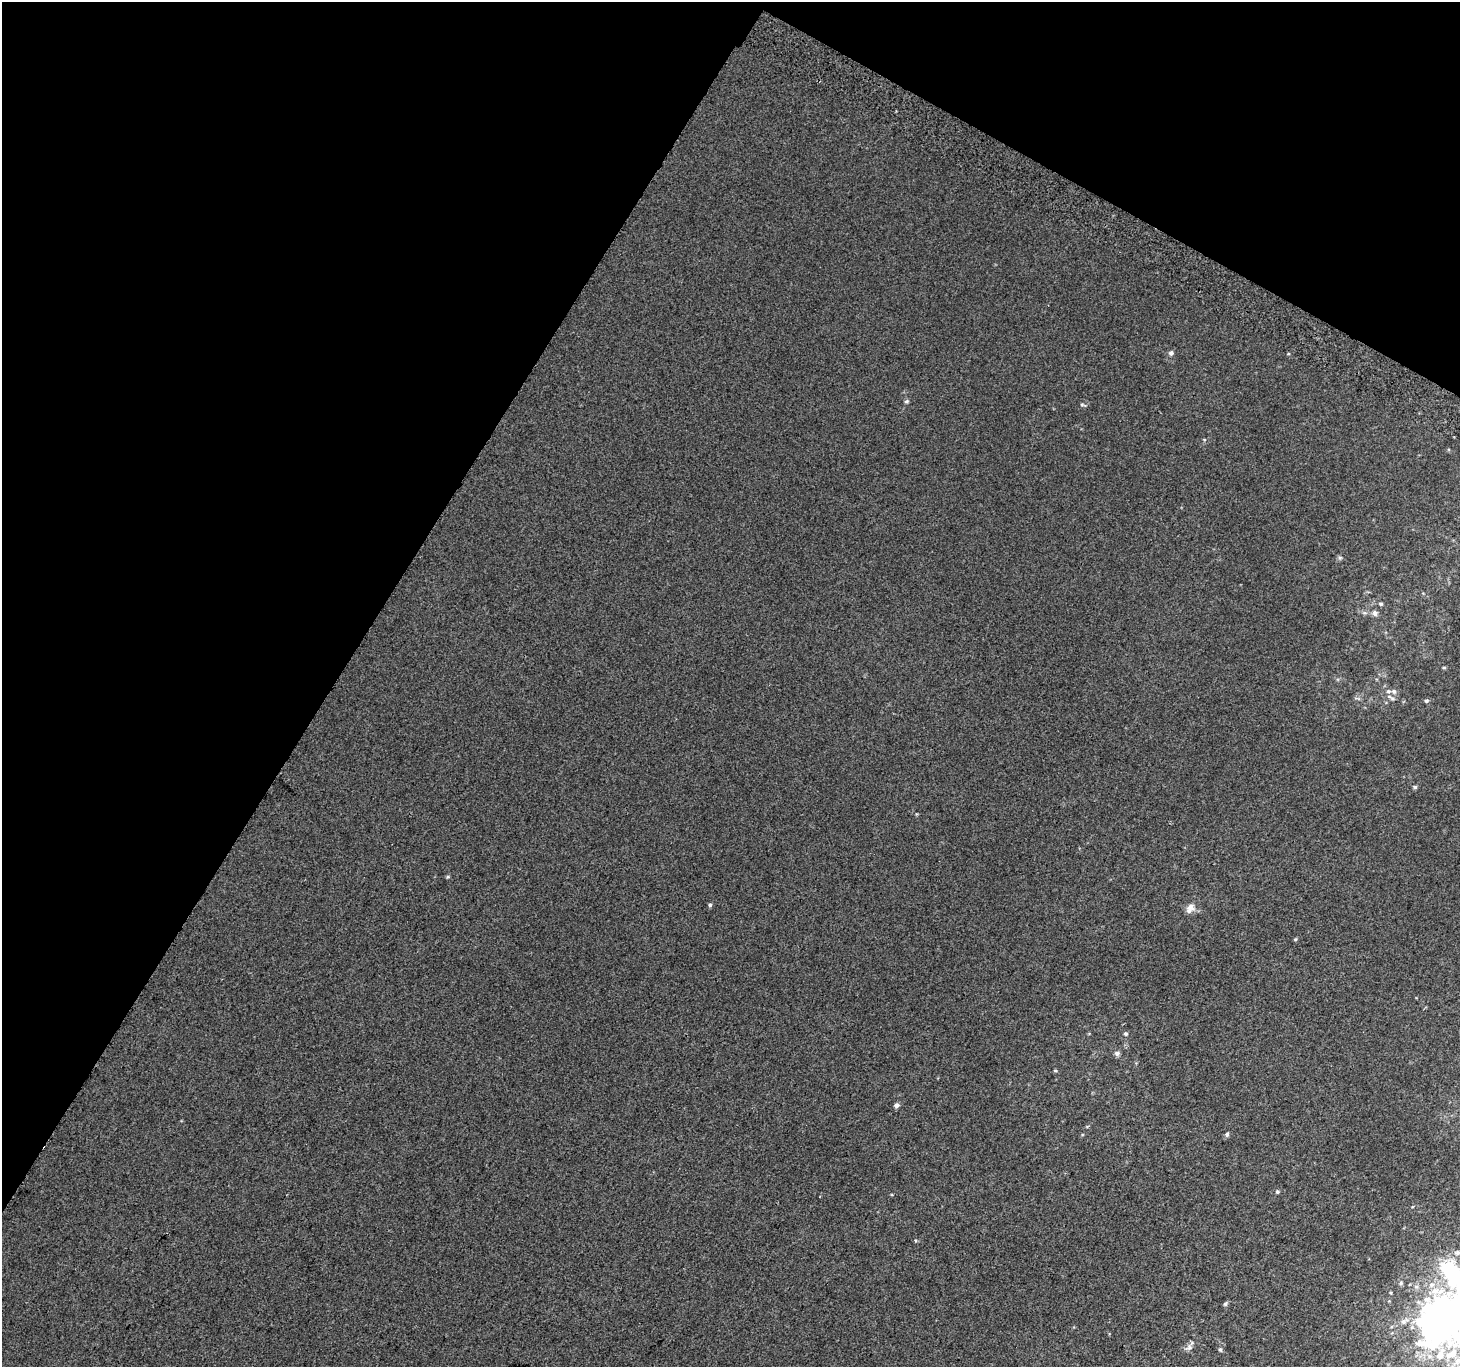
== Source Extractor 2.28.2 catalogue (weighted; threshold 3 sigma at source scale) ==
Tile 2 of 4 x 4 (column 2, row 1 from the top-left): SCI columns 1489-2946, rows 4397-5761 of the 5888 x 5996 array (HDU 1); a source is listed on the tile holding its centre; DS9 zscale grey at full resolution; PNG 1462 x 1369 px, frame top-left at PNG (2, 2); no overlay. Shown black and unused: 30% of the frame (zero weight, under 2 of 3 exposures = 2% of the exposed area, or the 3 px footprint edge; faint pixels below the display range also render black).
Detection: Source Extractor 2.28.2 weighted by HDU 2 'WHT'; one run over the whole footprint, this tile lists its part. Background 2.98e-04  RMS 0.0073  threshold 0.0327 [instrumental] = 3 sigma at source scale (4.5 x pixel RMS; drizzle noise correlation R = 1.50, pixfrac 1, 0.0396/0.0396 arcsec/px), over >= 5 px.
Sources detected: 37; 2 inside a brighter object's white glare — not listed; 6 inside a brighter listed object's ellipse — not listed separately; the other 29 listed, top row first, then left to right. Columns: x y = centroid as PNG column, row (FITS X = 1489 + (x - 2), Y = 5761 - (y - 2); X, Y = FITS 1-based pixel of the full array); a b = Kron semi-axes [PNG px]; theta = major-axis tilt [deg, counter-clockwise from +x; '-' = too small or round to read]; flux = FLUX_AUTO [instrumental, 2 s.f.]
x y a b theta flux
1171 353 6 6 - 2
906 401 6 5 - 1.2
1083 405 9 3 -16 1.1
1340 557 6 4 0 1.1
1381 604 5 4 - 1.1
1365 613 6 4 -17 1.3
1375 613 7 6 - 2.5
1444 668 5 3 - 0.8
1394 691 7 7 - 2.2
1426 701 6 5 - 1.3
1415 787 6 4 -15 1.2
447 877 5 3 - 0.81
710 905 5 4 - 1.2
1191 907 12 11 - 5.5
1295 939 5 4 - 0.8
1126 1034 6 5 - 1.3
1117 1053 7 6 - 2.2
1055 1071 5 3 - 0.74
896 1105 6 5 - 2.4
1227 1135 7 5 74 1.3
1277 1192 6 4 -70 0.96
1452 1274 43 28 -84 90
1401 1283 5 5 - 1.2
1416 1286 7 6 - 1.9
1225 1304 6 5 - 1.4
1435 1326 36 31 -10 210
1189 1348 9 7 52 2.8
1220 1349 6 5 - 1.1
1458 1361 15 9 39 7.7
Isophote crosses this tile's border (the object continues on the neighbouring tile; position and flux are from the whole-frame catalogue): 3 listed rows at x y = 1452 1274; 1435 1326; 1458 1361